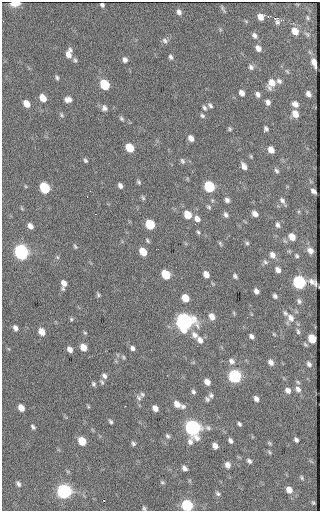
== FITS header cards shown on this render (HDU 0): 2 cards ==
NAXIS1  =                  318
NAXIS2  =                  509

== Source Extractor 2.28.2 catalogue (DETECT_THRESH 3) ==
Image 318 x 509 px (HDU 0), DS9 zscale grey, 1 PNG px = 1 image px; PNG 322 x 513 px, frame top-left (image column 1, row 509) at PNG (2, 2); no overlay
Background 41.8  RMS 5.1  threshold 15.2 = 3 sigma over >= 5 px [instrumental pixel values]
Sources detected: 158; all 158 listed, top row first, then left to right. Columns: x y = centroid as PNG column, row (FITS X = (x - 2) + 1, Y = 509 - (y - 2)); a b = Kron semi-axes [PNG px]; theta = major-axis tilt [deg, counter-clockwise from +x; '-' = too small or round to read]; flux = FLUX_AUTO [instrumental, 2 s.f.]
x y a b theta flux
15 3 7 4 6 8300
102 5 4 4 - 650
223 9 10 3 -59 560
179 12 7 6 - 1300
260 17 7 6 - 2200
276 18 6 4 12 710
308 18 5 4 - 400
277 22 7 6 - 920
295 31 7 6 - 3200
254 35 7 5 -59 1000
165 41 9 6 -36 970
258 48 7 5 -57 1700
69 53 11 6 78 2400
171 57 6 5 - 760
75 60 7 5 -75 660
125 60 7 6 - 1100
314 62 8 4 -71 2000
251 67 8 6 -50 950
57 78 6 4 -84 600
279 81 7 6 - 890
271 83 10 7 71 3600
105 84 7 6 - 15000
242 93 6 5 - 1500
258 94 7 5 -61 1100
308 94 5 4 - 1300
43 98 7 5 -57 3600
68 99 8 6 -1 1700
268 102 6 5 - 1200
26 104 7 5 -52 3200
295 104 7 5 -35 1700
210 105 7 5 -49 780
104 108 8 7 - 1300
204 108 7 5 -58 780
295 114 7 5 -60 2900
61 115 7 4 -53 540
202 116 6 5 - 640
121 119 7 5 -45 610
230 129 5 4 - 510
266 129 5 4 - 750
191 138 6 5 - 1700
130 148 7 5 -52 7900
271 150 6 5 - 2300
251 156 5 4 - 370
85 160 6 4 -56 570
182 161 7 5 -68 730
244 166 8 5 -61 1600
276 171 7 5 -46 680
139 182 6 4 -53 540
120 185 6 4 -59 1100
25 186 5 3 - 290
209 186 7 6 - 21000
45 188 7 6 - 18000
313 191 5 4 - 900
143 198 6 4 -72 540
227 200 6 5 - 1100
282 200 9 6 -54 1000
209 207 6 5 - 580
95 214 2 2 - 250
255 214 6 4 -46 1500
188 215 7 6 - 5400
226 215 7 5 -61 980
197 219 8 6 -47 1800
150 224 7 6 - 13000
278 225 7 5 -67 880
30 226 7 5 -53 1500
198 232 6 4 -60 520
292 237 7 5 -51 3100
147 241 6 4 -53 510
220 243 7 4 -63 460
247 243 5 5 - 540
75 247 6 4 -51 500
310 251 6 4 -50 1500
21 252 8 7 - 69000
143 252 7 5 -51 4600
272 255 8 6 -56 1700
297 256 5 4 - 480
57 257 6 4 -71 430
265 262 7 6 - 750
278 270 6 5 - 1500
166 274 7 6 - 9400
206 274 6 5 - 2200
235 276 6 4 -46 730
299 282 7 6 - 43000
312 282 10 8 -41 1500
64 284 9 5 86 2300
256 291 5 4 - 1200
98 295 6 4 -53 530
275 296 5 4 - 750
185 298 6 5 - 4500
299 301 7 5 -66 750
234 313 6 4 -72 370
285 313 7 5 -60 680
212 316 7 6 - 2400
291 318 11 8 -55 2400
71 319 5 4 - 470
184 321 8 8 - 120000
15 328 7 5 -62 1100
298 331 8 5 -72 610
42 332 7 6 - 3100
85 333 5 4 - 430
274 334 6 3 -44 340
195 335 10 7 -47 1900
251 336 5 4 - 970
312 338 7 5 -57 6800
200 340 10 7 -58 1700
83 347 6 5 - 3300
132 348 6 5 - 990
70 349 6 4 -53 1700
123 357 6 5 - 500
232 361 8 7 - 1300
271 362 7 5 -54 1400
309 364 6 5 - 860
104 376 7 5 -52 1000
235 376 7 6 - 45000
102 382 7 5 -59 620
207 382 6 5 - 2100
298 382 6 5 - 500
93 384 6 5 - 650
298 389 8 6 -58 1400
288 390 7 6 - 1600
193 392 5 5 - 690
142 394 6 5 - 610
211 395 7 6 - 800
139 398 9 7 -57 970
207 399 7 5 -71 730
256 399 5 4 - 1300
177 404 7 5 -44 2600
125 406 2 2 - 190
183 406 7 6 - 820
88 407 6 3 -89 360
21 408 6 5 - 2800
155 408 6 5 - 1900
111 421 5 3 - 600
239 424 4 3 - 630
33 427 5 4 - 720
192 428 9 7 -77 92000
208 428 7 6 - 860
168 436 6 5 - 680
296 440 5 4 - 800
82 441 7 5 -51 6900
230 441 6 4 -56 890
269 443 6 4 -28 450
133 444 5 5 - 700
215 446 6 5 - 1600
269 452 6 3 -46 420
249 461 6 4 -46 880
227 465 7 6 - 1600
184 468 6 5 - 1200
302 478 7 4 -72 500
162 482 6 4 -29 470
18 484 7 4 -59 880
289 490 8 7 - 2100
64 491 7 7 - 68000
218 494 7 5 -44 770
104 500 3 2 - 460
313 503 3 2 - 370
187 505 7 6 - 27000
144 508 6 4 -68 550
At the frame edge (FLAGS 8, measured only in part): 3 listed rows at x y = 15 3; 187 505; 144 508